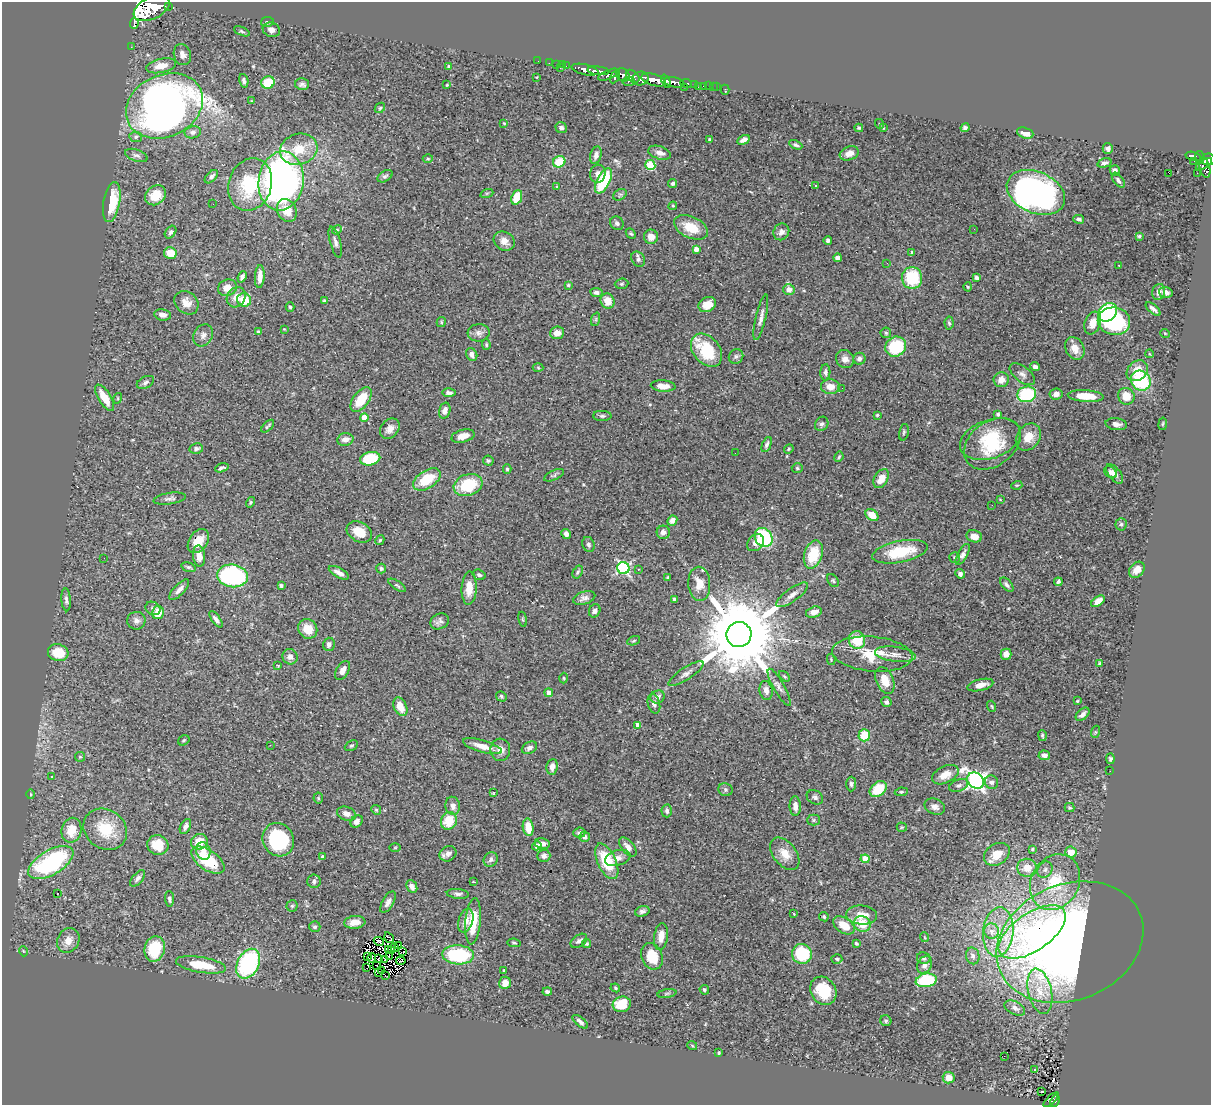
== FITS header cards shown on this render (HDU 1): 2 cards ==
NAXIS1  =                 1209
NAXIS2  =                 1103

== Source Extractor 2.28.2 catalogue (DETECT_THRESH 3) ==
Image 1209 x 1103 px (HDU 1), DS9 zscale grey, 1 PNG px = 1 image px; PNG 1213 x 1107 px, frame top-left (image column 1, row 1103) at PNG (2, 2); each listed source drawn as its Kron ellipse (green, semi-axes under 4 px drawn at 4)
Background 0.582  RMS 0.031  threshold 0.0925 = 3 sigma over >= 5 px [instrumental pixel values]
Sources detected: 445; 2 with non-positive FLUX_AUTO (blend fragments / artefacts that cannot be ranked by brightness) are neither listed nor drawn; the other 443 listed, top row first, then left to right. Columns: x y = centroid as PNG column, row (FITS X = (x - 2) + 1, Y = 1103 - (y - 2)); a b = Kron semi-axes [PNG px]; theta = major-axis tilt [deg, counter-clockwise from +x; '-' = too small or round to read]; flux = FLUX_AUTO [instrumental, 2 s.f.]
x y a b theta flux
168 7 4 2 - 52
152 8 19 11 27 4100
267 22 6 5 - 3.5
134 23 5 2 - 210
271 30 9 7 -20 11
242 31 8 3 -24 3.3
131 47 2 2 - 6.8
182 55 11 8 -73 11
538 61 2 2 - 9.8
549 63 2 2 - 7.3
556 65 3 2 - 22
562 65 2 2 - 12
161 66 15 7 12 25
449 66 4 3 - 3
566 66 2 2 - 12
560 68 2 2 - 10
585 70 13 5 -13 1000
598 71 11 4 -6 950
609 75 11 4 22 400
623 75 7 6 - 410
615 76 7 4 63 320
633 76 8 5 -40 320
537 77 4 2 - 1.4
640 78 8 7 - 770
654 80 12 5 -17 1700
244 81 7 4 -76 5.4
666 81 7 4 -68 410
629 82 6 3 9 140
674 82 10 5 -10 720
268 83 7 6 - 57
686 83 6 3 -9 160
302 84 7 6 - 5.9
694 84 3 3 - 130
447 85 3 2 - 1.9
704 86 3 2 - 26
709 86 3 2 - 19
684 87 2 2 - 24
698 87 3 2 - 9.2
713 87 2 2 - 8.4
716 87 3 2 - 4.6
725 90 5 2 - 11
252 101 4 3 - 2
164 106 40 31 25 1200
380 108 6 4 45 2.9
504 123 4 3 - 2
880 124 5 3 - 1.7
561 128 6 5 - 5.4
859 128 4 3 - 2.9
883 128 3 2 - 1.3
965 128 4 4 - 4.6
193 132 8 6 10 7.5
1025 133 8 5 -19 20
136 137 6 5 - 4.1
710 139 3 3 - 4.4
744 140 6 4 28 7.9
796 145 7 4 -26 4.6
299 149 19 15 16 50
1108 149 5 5 - 5.8
660 153 12 6 -17 13
849 153 10 6 20 13
136 155 12 5 -19 7.1
596 155 9 5 73 11
1193 156 8 3 -12 210
1200 157 6 3 -82 200
428 159 5 3 - 2.2
1208 160 6 6 - 320
1194 161 2 2 - 5.6
559 162 6 5 - 47
1104 163 7 4 16 5.4
1204 164 9 4 31 340
650 165 5 5 - 110
1205 168 10 5 -76 290
1115 170 5 5 - 7.9
1169 173 3 2 - 8.1
1197 173 2 2 - 5.2
598 174 9 7 84 10
385 176 8 5 33 4.9
211 177 8 5 46 6.2
1118 180 8 4 -53 6.3
281 181 30 22 82 740
604 181 14 6 63 130
673 183 4 3 - 4.1
250 184 27 21 71 120
557 186 3 3 - 12
816 186 3 3 - 10
1036 192 31 20 -24 610
487 193 6 4 18 2.4
155 195 11 9 42 36
620 195 7 5 31 4.7
517 197 7 5 69 49
112 202 20 8 80 71
213 204 2 2 - 11
673 206 4 4 - 2.3
287 210 12 9 -64 29
1079 219 5 4 - 5.2
617 223 7 6 - 5.2
691 227 18 10 -25 50
974 229 3 2 - 1.8
337 230 5 4 - 2.3
171 232 7 5 52 4
781 232 8 7 - 9.5
631 233 6 4 -47 2.8
1139 236 4 4 - 3
651 237 7 7 - 15
828 240 4 3 - 5.3
504 241 11 9 -29 14
335 242 16 5 -74 8.2
696 249 4 4 - 14
912 252 4 3 - 2.6
170 253 6 5 - 30
838 258 4 4 - 7.2
638 259 8 6 -55 5.7
887 263 3 2 - 2.1
1119 266 3 2 - 1.4
242 277 6 4 68 6.4
260 277 11 5 87 17
912 278 11 10 - 100
977 278 4 3 - 6
622 284 7 5 3 3.4
568 285 4 4 - 3.1
968 287 4 4 - 2.2
227 288 10 8 20 20
789 289 6 5 - 12
596 292 6 4 -8 7.7
1159 292 8 6 71 9.7
1166 292 7 5 -15 7.8
236 297 11 9 56 19
244 300 7 6 - 40
324 301 4 3 - 3.3
608 301 8 7 - 26
186 303 13 10 -40 18
707 304 9 7 29 20
290 307 5 4 - 3.5
1153 309 9 3 -41 7.5
1108 312 10 8 40 220
163 315 8 5 -9 13
761 317 23 5 77 13
596 319 7 4 72 3.3
1114 321 16 13 -10 200
441 322 5 4 - 2.4
949 323 6 4 -86 3.3
1093 323 12 8 69 22
284 329 4 4 - 1.6
258 331 4 4 - 3.2
479 333 11 8 5 9.7
557 333 7 6 - 19
886 333 5 5 - 3
1165 333 5 3 - 1.8
203 335 12 9 60 10
486 345 5 4 - 2.5
896 347 11 9 36 110
1075 348 12 9 -63 20
707 350 18 13 -49 93
472 354 7 5 -62 10
1150 354 4 3 - 1.5
736 356 7 6 - 5.8
845 359 9 8 - 11
859 359 6 6 - 7.1
1035 367 5 4 - 7
538 368 5 3 - 1.7
1137 371 11 9 42 33
825 372 8 5 87 5.5
1022 374 15 7 -37 11
1001 380 8 7 - 15
1141 381 10 9 - 130
145 382 9 5 27 5.7
663 386 12 5 -4 21
830 387 9 7 -4 19
842 388 3 2 - 1.6
449 393 7 4 0 6.7
1027 394 9 7 14 150
1056 394 7 5 8 11
1086 396 18 6 -4 43
1126 396 8 8 - 30
105 398 15 6 -58 35
118 398 5 3 - 1.9
361 399 14 7 53 54
445 410 8 5 74 9.1
998 414 4 3 - 3.5
877 415 3 3 - 2
602 416 9 5 -1 4.8
364 417 4 4 - 29
822 424 7 6 - 5.7
1116 424 11 6 -7 11
1163 424 6 3 81 2.1
268 426 8 3 44 3.1
390 429 11 8 48 15
904 432 8 4 76 3.8
463 436 12 6 15 19
1028 437 14 11 54 28
345 439 8 6 11 14
990 439 31 19 19 100
992 444 31 22 38 110
767 445 8 4 66 5.7
196 448 7 5 12 5.3
789 449 5 4 - 2.5
735 453 3 2 - 1.5
839 457 5 3 - 2.8
370 459 10 6 11 92
488 461 5 5 - 3.6
222 468 7 3 16 4.5
797 468 5 4 - 2.8
507 469 4 3 - 3.3
1111 472 7 5 -40 7.1
1115 474 11 6 -53 12
554 475 11 4 25 4.7
427 479 15 8 33 65
881 479 10 6 59 23
468 485 14 10 18 90
1017 485 5 3 - 2
170 499 16 5 8 7.8
1000 499 3 3 - 1.8
250 502 5 4 - 2.7
992 505 2 2 - 2.3
872 515 7 5 -42 28
672 520 5 4 - 10
1121 524 6 5 - 4.8
359 532 13 9 -29 35
663 532 6 6 - 11
566 534 5 4 - 8.7
974 536 8 6 -15 17
764 537 10 8 -54 140
380 540 5 4 - 3
198 541 13 9 54 29
755 543 9 7 46 13
589 544 8 6 -68 5.1
900 552 28 10 11 90
813 554 14 9 74 73
963 554 12 5 62 8.8
199 556 11 6 -85 19
104 558 2 2 - 2.6
954 558 5 5 - 3.4
189 567 7 4 -17 3.6
381 568 5 5 - 3.9
623 568 6 6 - 320
638 569 3 3 - 1.7
1137 570 9 6 47 14
578 572 7 4 61 4.2
339 573 11 5 -28 12
960 574 5 4 - 6.3
479 575 7 5 -19 4.8
233 576 15 11 -8 230
668 577 3 3 - 2.1
833 581 7 5 -50 3.7
1058 582 4 3 - 4.1
699 584 17 11 -86 29
281 585 4 3 - 5.7
397 585 10 4 -34 3.8
1007 585 8 4 -48 5.7
469 588 16 7 87 29
179 590 13 5 46 11
792 595 19 6 36 14
584 598 11 6 18 9.3
674 599 3 3 - 4.4
66 600 11 4 -87 6
1098 601 7 4 37 14
153 608 8 6 -33 5.6
595 611 7 5 66 6.7
814 612 8 5 16 14
158 613 7 6 - 31
216 619 9 4 -55 6.9
523 619 8 4 -81 3
136 621 9 9 - 8.6
440 621 10 7 27 8.5
308 629 10 9 - 28
739 634 12 12 - 33000
857 640 9 8 - 60
634 641 6 4 21 2.8
329 644 7 5 75 7.1
58 653 10 8 -15 49
872 654 40 17 -5 69
895 654 20 7 -7 17
1006 654 5 5 - 16
290 657 8 7 - 11
831 659 5 4 - 2.2
1100 663 4 3 - 2.7
278 666 4 3 - 2.4
342 670 10 6 59 15
686 674 21 6 33 12
784 676 6 3 -44 2.5
564 678 5 3 - 2.1
885 680 14 8 -67 32
980 685 13 5 13 19
779 687 21 5 -60 11
766 690 10 6 -80 11
549 693 4 4 - 19
501 696 5 4 - 3.7
658 697 7 6 - 9.7
1077 701 4 4 - 2.3
886 702 5 5 - 5.3
654 704 10 6 -75 9.3
992 706 6 3 -70 2.4
400 707 10 6 -65 30
1083 714 8 5 44 8.7
638 725 4 4 - 19
1095 732 6 4 72 2.3
864 735 6 5 - 48
1042 736 5 3 - 3
184 740 6 5 - 3
270 745 2 2 - 0.9
351 746 7 5 29 3.4
482 746 20 6 -16 26
529 748 8 5 29 7.2
500 750 11 10 - 16
1044 755 6 5 - 8.6
80 757 5 5 - 2.7
1110 759 5 4 - 3.4
552 767 8 5 82 13
1110 771 2 2 - 1.1
945 775 14 8 26 23
52 777 3 3 - 9.1
976 780 9 7 -42 750
991 782 7 6 - 7.3
851 784 7 5 88 5
959 785 10 6 21 6.4
878 789 9 6 40 60
725 790 7 6 - 5
901 792 6 4 8 3.4
493 793 3 3 - 1.5
30 794 5 3 - 2.3
815 797 8 6 -31 5.7
318 798 5 5 - 2.8
453 806 9 7 -77 11
795 806 10 5 -88 12
935 807 10 7 -24 9.6
1069 808 5 4 - 3.4
376 810 5 4 - 2.5
667 811 6 5 - 5.9
346 814 10 6 -18 12
814 820 6 5 - 3.6
357 821 7 5 46 8.7
449 821 9 7 63 52
185 826 8 5 64 8.5
528 827 9 5 -81 33
902 827 5 4 - 2.4
105 829 23 19 -36 70
71 830 12 10 77 36
579 833 6 5 - 5.9
584 837 5 5 - 6.3
278 840 17 15 -60 160
199 842 8 7 - 35
542 844 8 5 -11 9.8
158 845 10 10 - 41
537 846 5 4 - 15
628 847 11 6 -49 13
395 848 6 4 2 2.4
1032 849 4 4 - 2.9
203 851 9 7 -70 13
1071 852 6 5 - 27
448 854 9 7 32 9.6
785 854 18 11 -51 29
997 854 14 10 33 31
544 856 6 6 - 6.4
322 857 4 3 - 2.3
618 858 13 7 17 13
491 859 7 6 - 6.6
865 859 4 4 - 51
208 860 19 10 -35 87
607 861 19 9 -66 90
51 862 25 12 31 250
1027 868 10 9 - 28
1045 870 9 7 56 7.7
138 878 10 5 50 6
314 881 6 6 - 5.3
474 882 4 2 - 3.3
1055 882 29 24 61 110
412 887 7 5 -65 9.9
57 894 3 2 - 4.4
458 894 11 5 -5 6
169 899 8 4 -86 5.3
388 902 12 5 60 9.3
292 906 5 5 - 3.6
642 911 7 5 18 6.7
794 914 3 2 - 1.3
862 915 15 9 -5 31
824 917 5 4 - 2.7
466 921 12 7 73 18
473 921 23 7 85 58
355 922 10 6 6 17
862 924 8 7 - 39
844 925 12 7 -33 34
315 927 5 5 - 4.7
991 931 7 7 - 16
998 932 25 15 85 64
1032 932 38 19 34 140
661 937 13 7 81 21
924 937 5 3 - 1.6
389 938 6 3 -56 4.2
68 940 13 10 61 20
379 941 5 2 - 0.37
579 941 9 6 36 7
1070 942 76 58 23 2100
514 943 6 4 -10 2.8
856 943 4 3 - 2.8
587 944 4 4 - 2.7
398 946 2 2 - 1.8
395 948 3 2 - 1
155 949 13 10 75 85
388 949 3 2 - 0.67
392 950 4 2 - 0.6
23 951 5 3 - 1.6
402 952 3 2 - 2.2
802 954 10 9 - 130
458 955 16 9 -4 150
368 956 3 2 - 0.97
389 956 4 2 - 0.72
652 956 14 10 -68 50
973 956 8 7 - 8.5
372 958 5 2 - 0.18
924 958 7 6 - 4.7
378 959 2 2 - 1.5
837 959 5 4 - 3.6
385 960 3 2 - 1.6
401 961 4 2 - 4.1
248 964 16 10 63 270
201 965 25 7 -10 61
924 965 9 7 64 12
377 966 2 2 - 1.3
367 968 4 2 - 5.4
382 970 3 2 - 1.6
504 970 3 2 - 2.2
378 973 3 2 - 1.2
385 975 3 2 - 4.2
926 980 10 6 10 130
505 983 6 5 - 16
615 988 5 4 - 2.5
704 990 5 4 - 4
547 991 5 3 - 5.2
823 991 15 12 -54 73
1040 991 23 12 -77 40
667 993 9 3 11 3.3
622 1004 9 7 14 50
1015 1008 11 6 -27 10
886 1021 6 5 - 3.9
580 1022 9 4 -39 7.5
692 1045 5 3 - 1.8
719 1053 4 3 - 2.2
1004 1056 3 2 - 2.7
1034 1070 3 3 - 31
949 1078 6 5 - 21
1042 1091 3 2 - 1.9
1051 1100 10 3 44 51
1055 1101 6 4 62 83
At the frame edge (FLAGS 8, measured only in part): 1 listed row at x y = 1208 160
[2 non-positive-flux detections neither listed nor drawn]